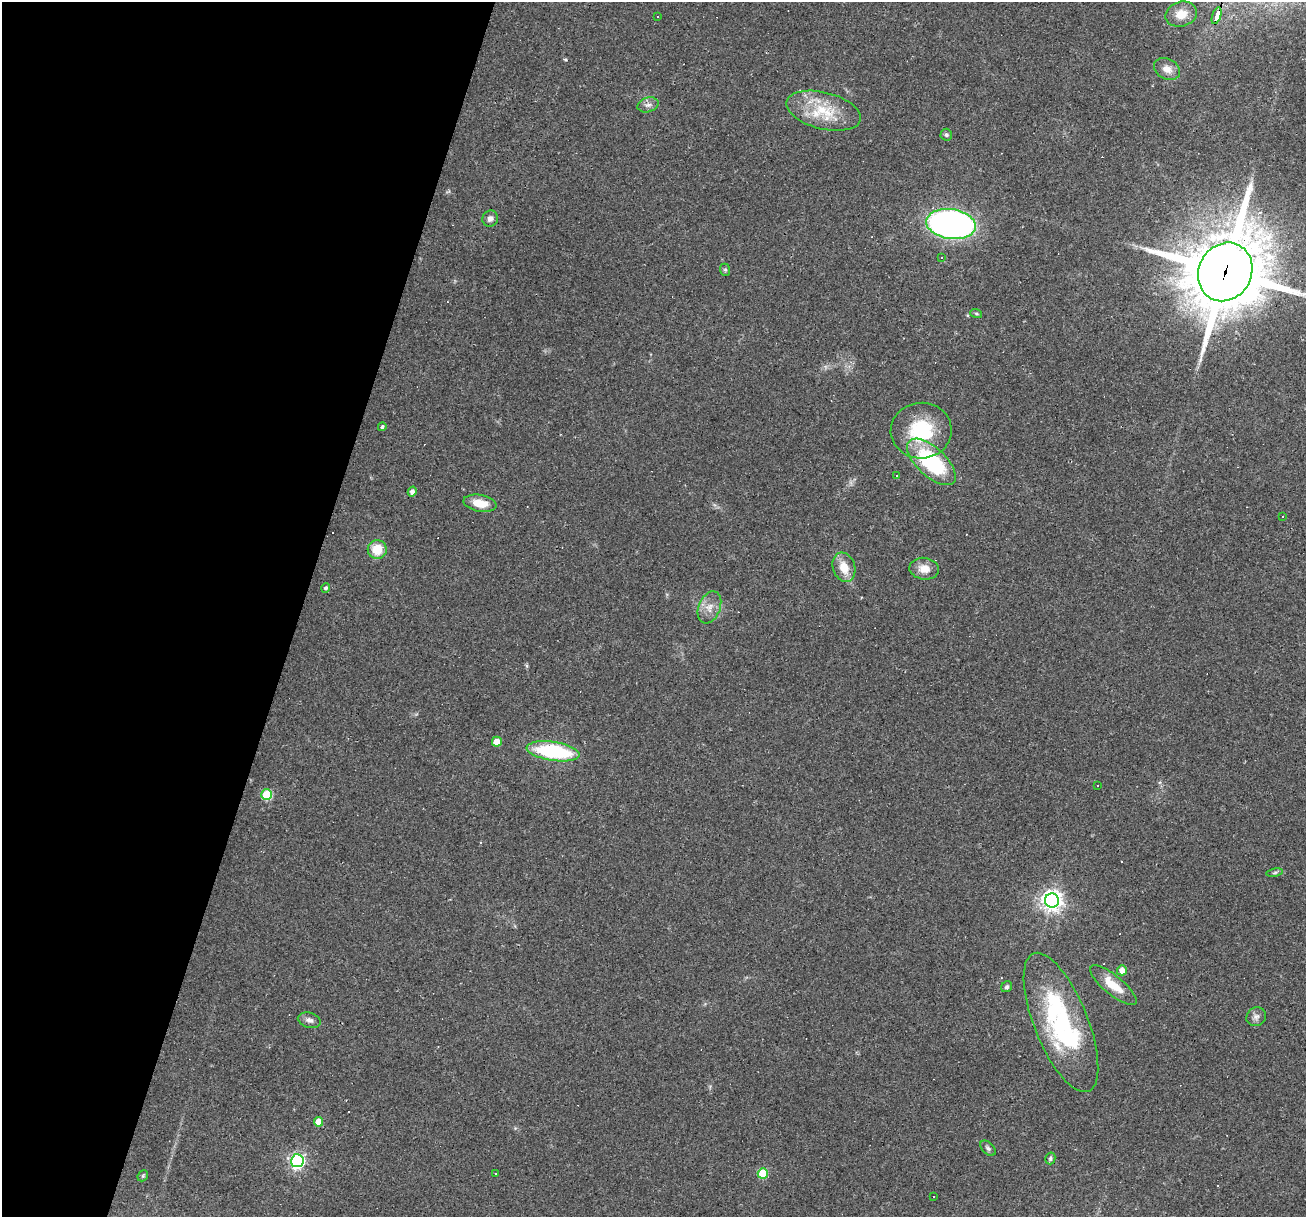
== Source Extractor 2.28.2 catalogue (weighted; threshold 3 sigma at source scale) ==
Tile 9 of 4 x 4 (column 1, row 3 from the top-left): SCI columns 1-1304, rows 1466-2680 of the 5214 x 5234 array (HDU 1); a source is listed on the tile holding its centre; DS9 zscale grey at full resolution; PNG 1308 x 1219 px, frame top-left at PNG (2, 2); each listed source drawn as its Kron ellipse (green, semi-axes under 4 px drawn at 4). Shown black and unused: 23% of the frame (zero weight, under 2 of 3 exposures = <1% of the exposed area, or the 3 px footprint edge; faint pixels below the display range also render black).
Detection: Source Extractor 2.28.2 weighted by HDU 2 'WHT'; one run over the whole footprint, this tile lists its part. Background 0.0335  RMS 0.0061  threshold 0.0272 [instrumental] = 3 sigma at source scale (4.5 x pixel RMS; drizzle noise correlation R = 1.50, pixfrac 1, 0.05/0.05 arcsec/px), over >= 5 px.
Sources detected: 58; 13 cosmic-ray / hot-pixel residue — neither listed nor drawn; the other 45 listed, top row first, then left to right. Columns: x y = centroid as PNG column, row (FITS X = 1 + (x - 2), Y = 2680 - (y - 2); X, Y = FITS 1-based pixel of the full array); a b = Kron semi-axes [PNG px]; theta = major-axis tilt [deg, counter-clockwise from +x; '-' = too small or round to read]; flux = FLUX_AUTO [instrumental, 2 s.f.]
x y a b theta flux
1181 14 16 12 15 8.7
657 16 3 2 - 0.8
1217 16 9 3 72 97
1167 69 14 10 -27 4.9
648 105 11 7 18 2.6
823 111 38 18 -14 24
946 135 6 6 - 1.3
490 219 8 7 - 2.8
951 224 25 15 -7 260
941 257 3 2 - 0.57
725 270 6 5 - 0.96
1225 272 30 26 62 5500
976 313 6 4 -19 0.82
382 427 4 4 - 1.4
921 431 30 28 5 36
931 462 30 14 -43 63
896 475 3 3 - 1.7
412 491 5 4 - 2.3
480 503 17 8 -10 10
1282 517 2 2 - 0.41
377 549 9 9 - 13
844 567 15 11 -71 9.8
924 569 15 11 -7 6.4
326 588 5 4 - 1.4
709 607 17 10 68 6.2
497 742 5 5 - 9.8
553 751 27 9 -8 54
1098 786 3 3 - 1.2
267 795 5 5 - 36
1275 873 8 4 10 1
1052 901 7 7 - 390
1122 970 5 5 - 4.5
1113 985 29 9 -39 12
1007 987 6 5 - 1.2
1256 1017 10 9 - 2.6
309 1020 12 7 -14 2.7
1061 1022 74 27 -68 87
318 1122 5 4 - 7.7
988 1148 9 6 -42 1.6
1050 1158 6 5 - 1.2
297 1161 6 6 - 150
763 1173 5 5 - 28
495 1174 3 3 - 0.89
143 1176 6 5 - 0.8
934 1197 3 3 - 2.3
Overlapping masked pixels (flux is a lower limit): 2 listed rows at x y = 1217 16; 1225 272
Isophote crosses this tile's border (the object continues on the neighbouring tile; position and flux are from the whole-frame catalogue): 1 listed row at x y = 1225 272